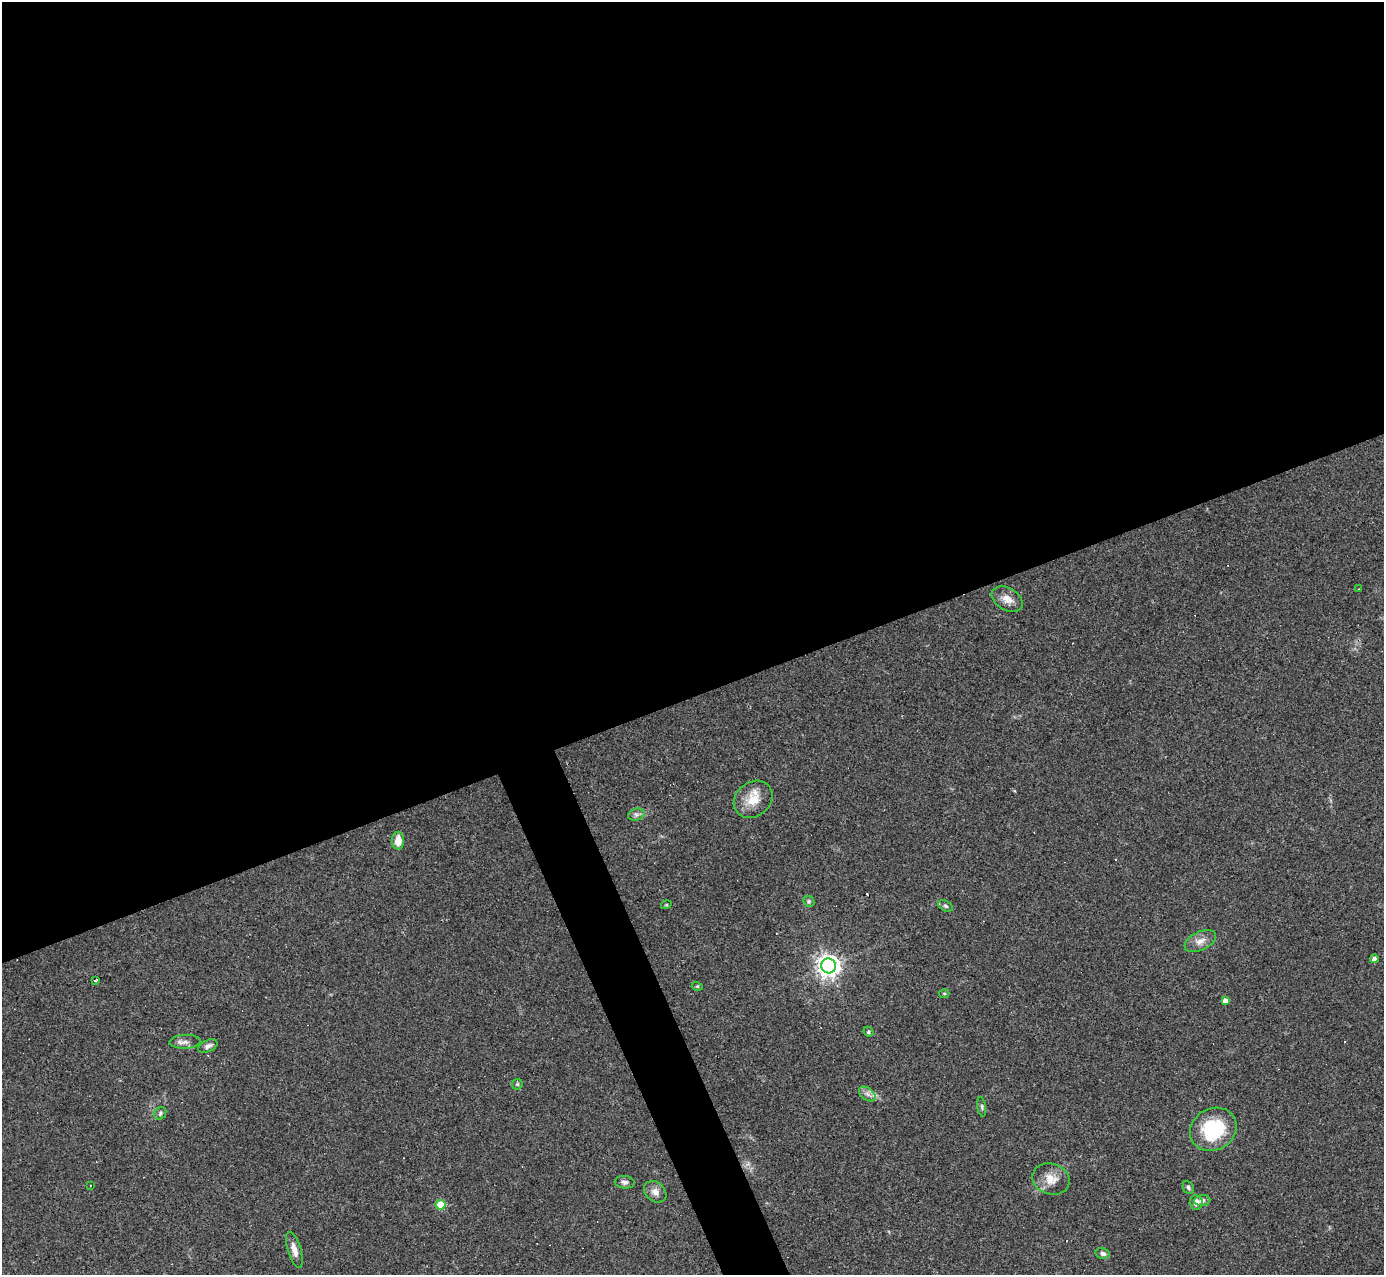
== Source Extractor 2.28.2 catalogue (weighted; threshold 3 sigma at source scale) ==
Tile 2 of 4 x 4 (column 2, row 1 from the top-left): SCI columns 1383-2764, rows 4096-5368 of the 5529 x 5516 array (HDU 1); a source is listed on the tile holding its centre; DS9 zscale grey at full resolution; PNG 1386 x 1277 px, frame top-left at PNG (2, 2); each listed source drawn as its Kron ellipse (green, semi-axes under 4 px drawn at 4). Shown black and unused: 57% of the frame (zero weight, under 3 of 4 exposures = <1% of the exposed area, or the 3 px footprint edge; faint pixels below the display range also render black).
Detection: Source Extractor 2.28.2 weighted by HDU 2 'WHT'; one run over the whole footprint, this tile lists its part. Background 0.0847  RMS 0.0056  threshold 0.0253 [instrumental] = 3 sigma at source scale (4.5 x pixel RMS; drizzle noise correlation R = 1.50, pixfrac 1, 0.05/0.05 arcsec/px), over >= 5 px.
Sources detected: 41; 8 cosmic-ray / hot-pixel residue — neither listed nor drawn; the other 33 listed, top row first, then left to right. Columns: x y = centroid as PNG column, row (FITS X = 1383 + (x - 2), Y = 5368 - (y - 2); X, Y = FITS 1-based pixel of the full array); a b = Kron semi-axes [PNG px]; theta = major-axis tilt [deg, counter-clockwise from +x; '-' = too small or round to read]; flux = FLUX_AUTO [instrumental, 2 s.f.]
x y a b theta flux
1359 589 2 2 - 0.34
1007 599 17 11 -30 5.1
753 799 21 17 39 11
636 815 8 6 15 1.7
398 841 9 6 90 6.5
809 901 6 5 - 0.91
666 905 5 3 - 0.56
945 906 8 5 -27 1.1
1200 941 17 9 25 4.5
1374 959 4 4 - 1.9
829 966 7 7 - 420
95 981 3 3 - 1.2
697 986 5 3 - 0.55
944 993 5 3 - 0.57
1225 1001 4 4 - 3.2
868 1032 5 4 - 0.78
185 1042 15 7 3 2.9
208 1046 10 5 26 2
517 1084 6 5 - 0.78
867 1094 9 6 -36 2.5
982 1107 10 3 -81 0.91
160 1113 7 5 52 1.1
1213 1129 24 20 30 34
1051 1179 19 15 -19 7.6
625 1182 10 6 -5 1.7
91 1185 3 2 - 0.73
1188 1187 6 5 - 1.3
655 1192 12 9 -40 3.7
1202 1201 8 5 7 2
1196 1202 7 6 - 3.8
441 1205 5 5 - 18
294 1250 19 6 -73 4.5
1103 1253 7 5 -14 1.6